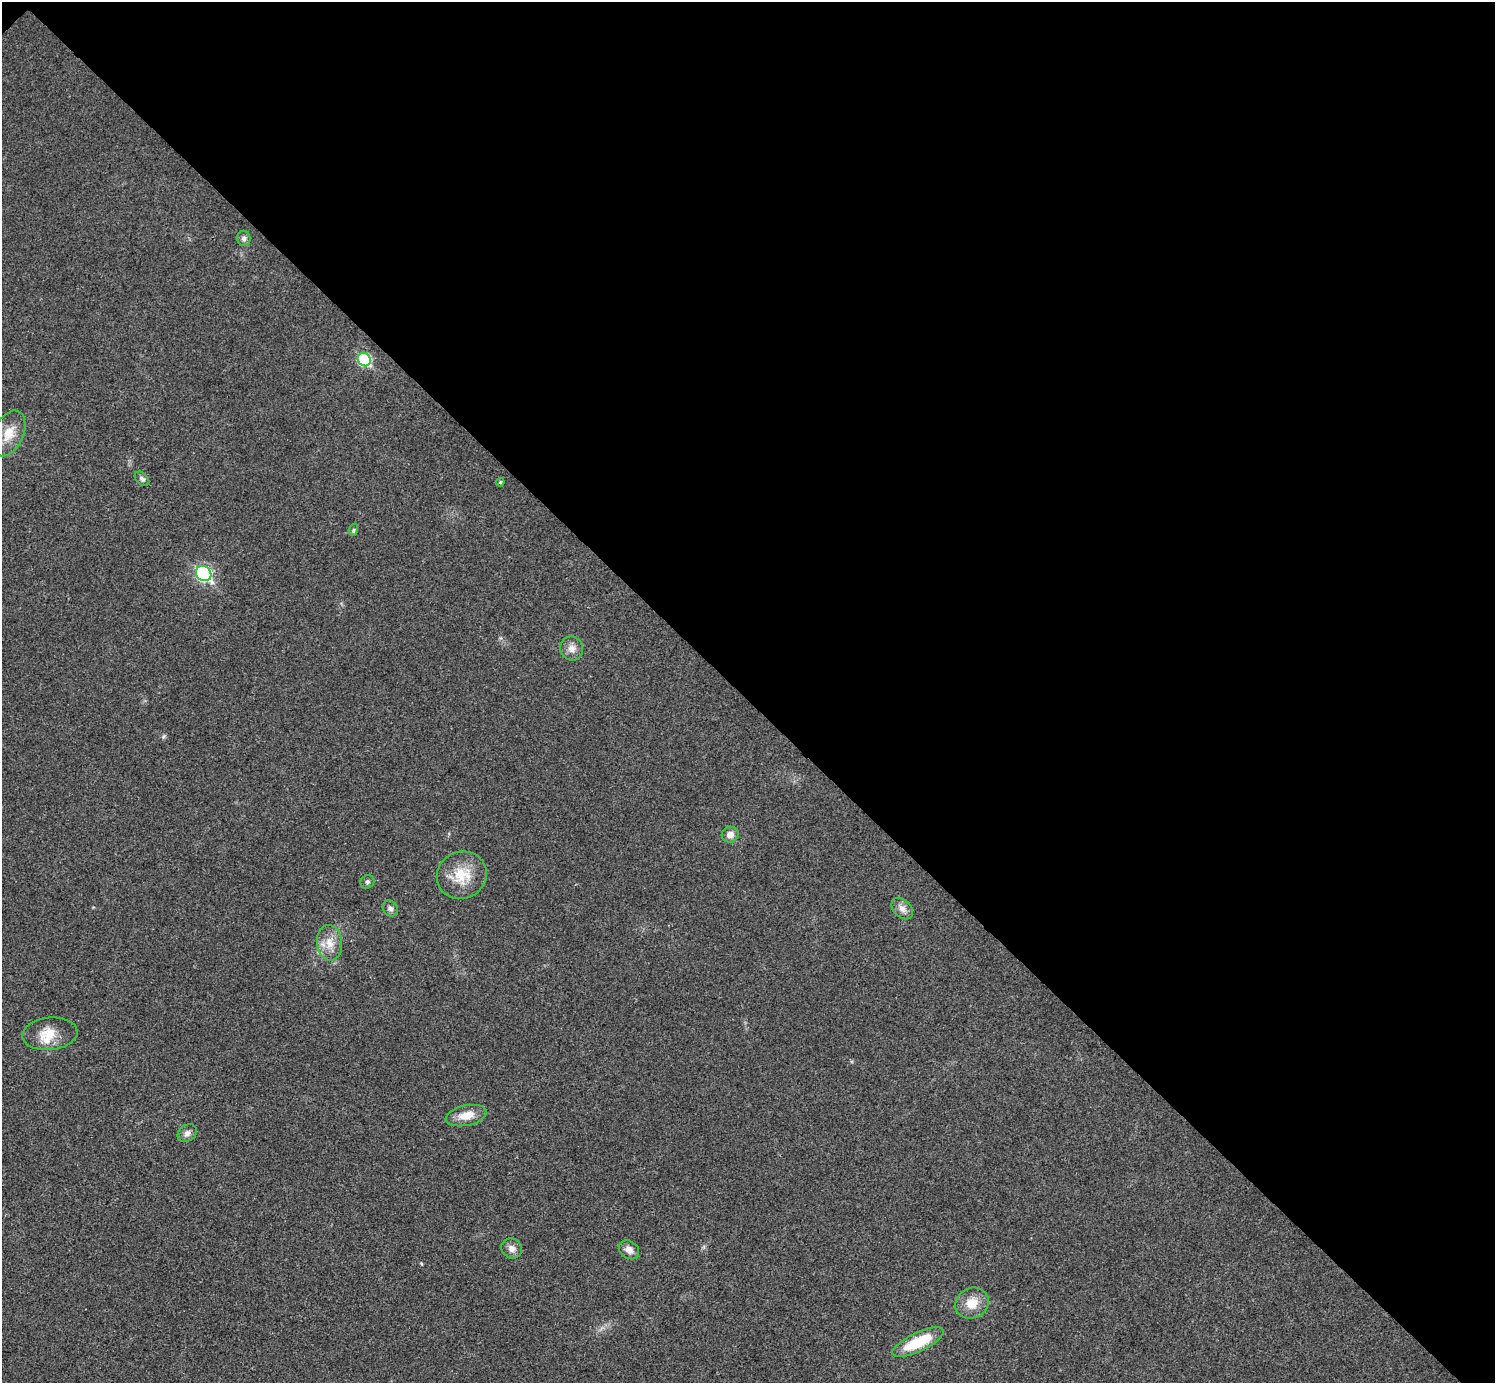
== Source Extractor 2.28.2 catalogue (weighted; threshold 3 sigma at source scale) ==
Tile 3 of 4 x 4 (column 3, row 1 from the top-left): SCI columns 2994-4486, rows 4445-5825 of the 5983 x 5983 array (HDU 1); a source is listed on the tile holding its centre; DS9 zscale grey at full resolution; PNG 1497 x 1385 px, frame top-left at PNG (2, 2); each listed source drawn as its Kron ellipse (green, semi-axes under 4 px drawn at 4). Shown black and unused: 51% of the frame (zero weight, under 3 of 4 exposures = <1% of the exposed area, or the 3 px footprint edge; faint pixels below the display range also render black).
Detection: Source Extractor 2.28.2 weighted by HDU 2 'WHT'; one run over the whole footprint, this tile lists its part. Background 0.0222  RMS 0.0054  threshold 0.0242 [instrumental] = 3 sigma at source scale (4.5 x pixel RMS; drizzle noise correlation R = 1.50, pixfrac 1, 0.05/0.05 arcsec/px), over >= 5 px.
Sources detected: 22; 1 inside a brighter listed object's ellipse — not listed separately; the other 21 listed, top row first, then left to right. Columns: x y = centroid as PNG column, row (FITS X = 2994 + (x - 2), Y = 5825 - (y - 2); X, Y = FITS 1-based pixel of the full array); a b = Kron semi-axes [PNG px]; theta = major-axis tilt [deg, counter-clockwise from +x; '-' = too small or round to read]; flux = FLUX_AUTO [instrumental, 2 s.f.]
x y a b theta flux
244 238 7 6 - 1.8
364 359 7 6 - 46
9 433 24 14 65 10
142 479 8 5 -45 1.4
500 482 4 4 - 0.64
353 530 6 4 71 0.72
204 574 8 7 - 92
572 648 12 11 - 4
730 835 8 8 - 3.7
462 875 25 23 29 16
367 882 7 6 - 1.2
390 908 8 7 - 1.9
902 908 12 8 -45 3.5
330 943 18 12 -84 7.4
50 1034 28 16 6 11
466 1116 21 10 12 7.6
187 1133 10 8 36 2.5
512 1248 11 9 -36 3.4
629 1250 11 8 -37 3.5
972 1303 17 15 28 9.2
918 1342 28 9 25 22